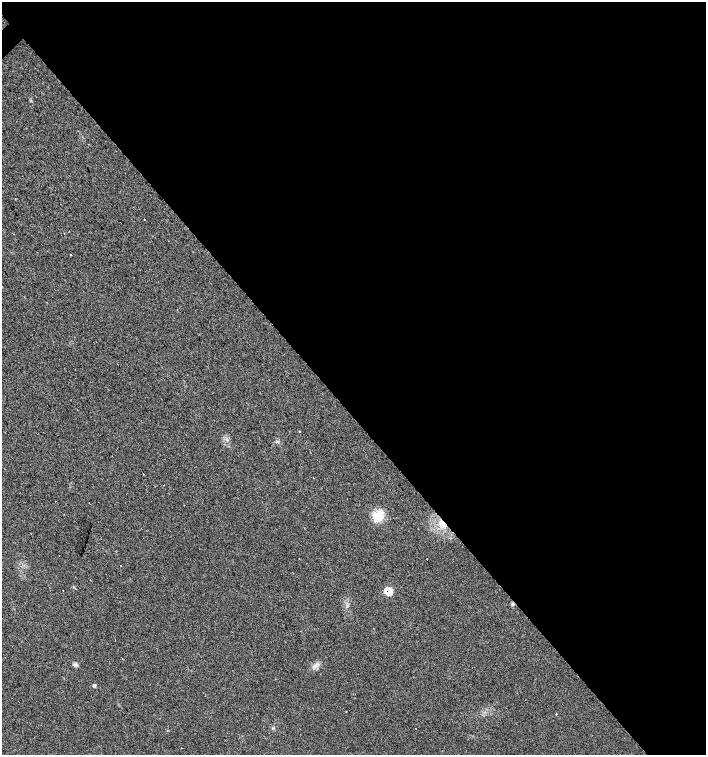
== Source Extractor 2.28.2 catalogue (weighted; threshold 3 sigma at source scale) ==
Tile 8 of 4 x 4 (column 4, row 2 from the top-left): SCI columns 4438-5845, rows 3009-4513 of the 5995 x 6021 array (HDU 1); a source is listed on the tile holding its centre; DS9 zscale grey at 2 x 2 block average (1 PNG px = mean of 2 x 2 image px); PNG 708 x 757 px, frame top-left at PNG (2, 2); no overlay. Shown black and unused: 55% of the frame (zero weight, under 2 of 3 exposures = <1% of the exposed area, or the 3 px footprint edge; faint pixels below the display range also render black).
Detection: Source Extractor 2.28.2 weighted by HDU 2 'WHT'; one run over the whole footprint, this tile lists its part. Background 0.0249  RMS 0.0061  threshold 0.0274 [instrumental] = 3 sigma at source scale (4.5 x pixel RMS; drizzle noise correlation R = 1.50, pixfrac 1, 0.0396/0.0396 arcsec/px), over >= 5 px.
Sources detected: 23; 5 cosmic-ray / hot-pixel residue — not listed; the other 18 listed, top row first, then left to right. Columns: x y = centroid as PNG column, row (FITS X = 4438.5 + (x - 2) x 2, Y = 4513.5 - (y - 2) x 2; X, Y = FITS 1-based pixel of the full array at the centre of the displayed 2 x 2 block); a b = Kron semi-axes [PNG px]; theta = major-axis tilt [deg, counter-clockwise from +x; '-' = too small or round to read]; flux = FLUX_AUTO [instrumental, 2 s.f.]
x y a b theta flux
144 219 2 2 - 0.71
64 233 2 2 - 1.2
71 255 2 2 - 3.3
300 431 2 2 - 1.8
143 474 2 2 - 0.88
164 485 2 2 - 0.75
90 504 2 2 - 0.43
376 515 13 9 37 19
442 524 9 7 -27 12
427 559 2 2 - 3.9
120 565 2 2 - 3
63 591 2 2 - 0.98
388 591 5 4 - 33
512 604 4 3 - 1.7
74 665 7 3 -8 2.9
315 666 5 2 - 2.5
94 686 4 3 - 2.2
556 714 2 2 - 1.9
Overlapping masked pixels (flux is a lower limit): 2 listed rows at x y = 442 524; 388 591
Diffuse or blended objects may show on this block-average render without a row.